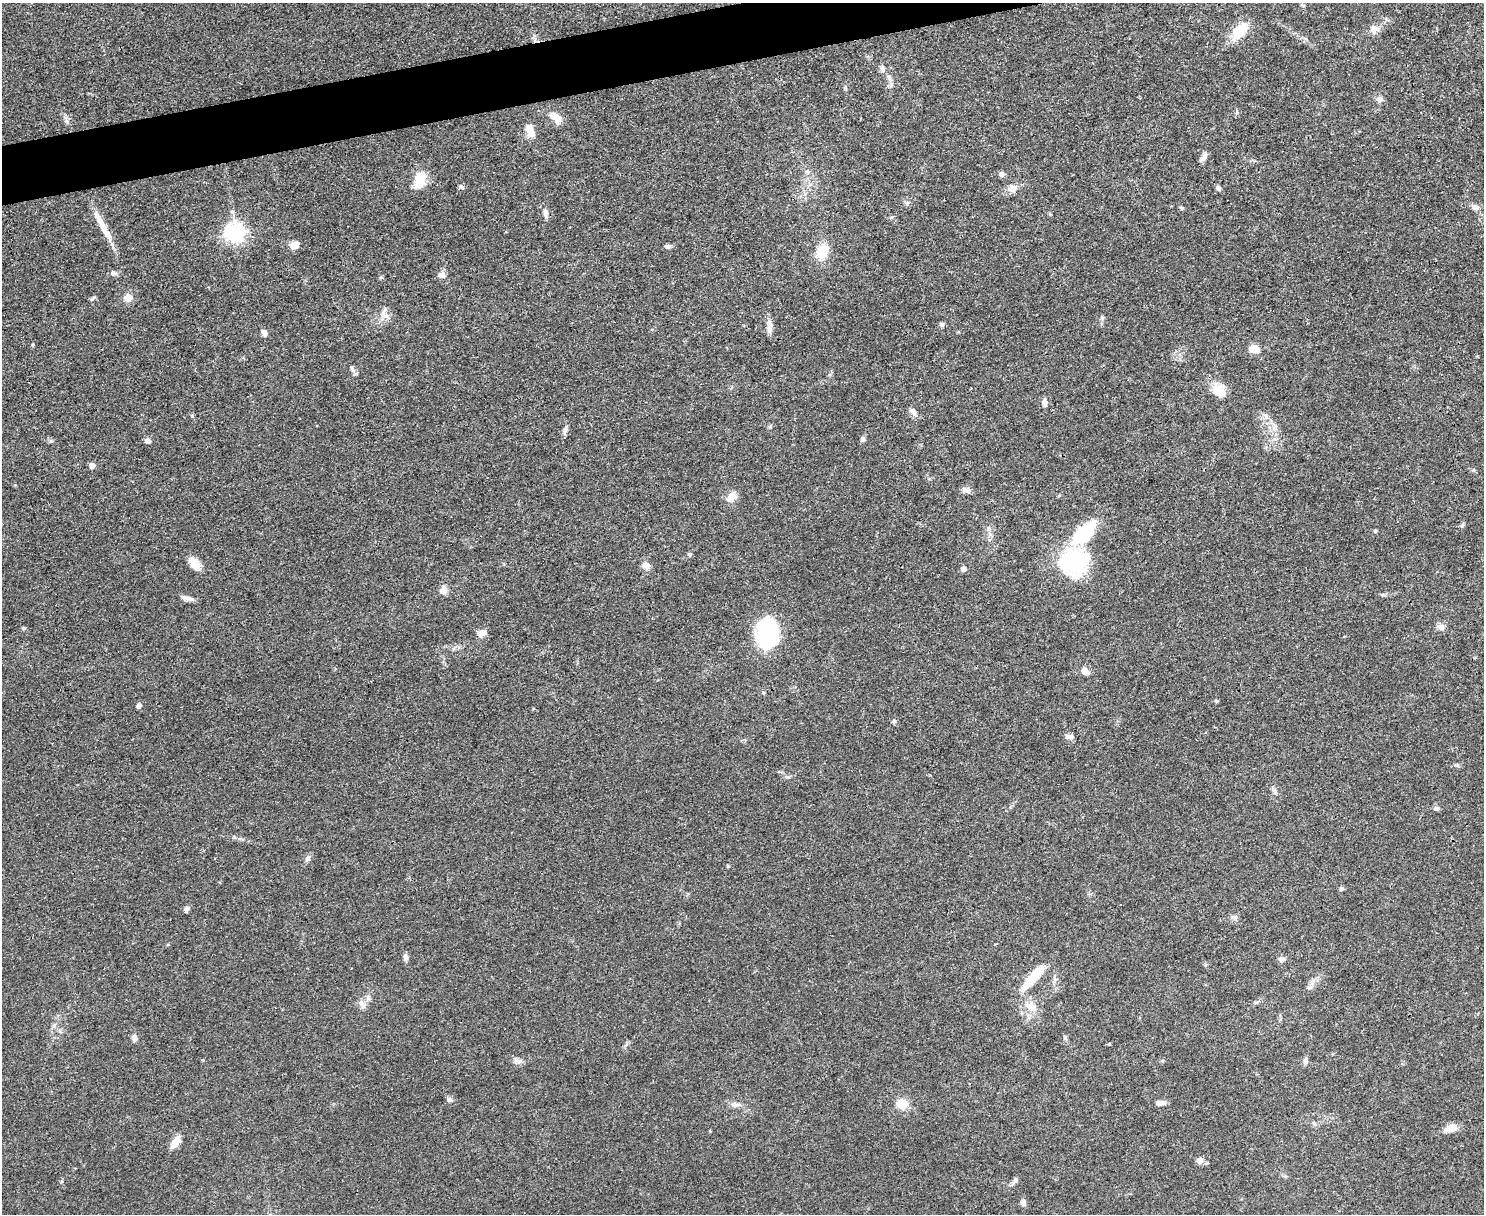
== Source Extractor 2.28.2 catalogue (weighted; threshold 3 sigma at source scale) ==
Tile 8 of 3 x 4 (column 2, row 3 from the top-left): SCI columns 1618-3099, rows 1213-2424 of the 4832 x 4849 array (HDU 1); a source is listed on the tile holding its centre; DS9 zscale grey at full resolution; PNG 1486 x 1216 px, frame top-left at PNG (2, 3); no overlay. Shown black and unused: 3% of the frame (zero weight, under 3 of 4 exposures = <1% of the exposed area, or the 3 px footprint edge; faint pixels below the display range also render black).
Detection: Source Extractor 2.28.2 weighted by HDU 2 'WHT'; one run over the whole footprint, this tile lists its part. Background 0.0514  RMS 0.0049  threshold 0.022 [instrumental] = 3 sigma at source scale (4.5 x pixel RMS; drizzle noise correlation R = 1.50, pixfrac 1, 0.05/0.05 arcsec/px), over >= 5 px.
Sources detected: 91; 2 inside a brighter listed object's ellipse — not listed separately; the other 89 listed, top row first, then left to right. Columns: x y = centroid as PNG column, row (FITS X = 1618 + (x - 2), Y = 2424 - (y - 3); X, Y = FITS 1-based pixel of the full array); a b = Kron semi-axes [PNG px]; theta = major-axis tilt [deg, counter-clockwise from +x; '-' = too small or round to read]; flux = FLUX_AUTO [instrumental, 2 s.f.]
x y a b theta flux
1303 5 7 3 -37 0.61
1374 29 12 9 75 2.8
1240 31 23 12 47 13
882 69 8 6 -68 1.3
889 77 9 6 -49 1.7
1380 99 8 7 - 1.8
555 117 14 8 -37 7.1
530 131 15 8 -64 6.3
1204 157 15 6 55 2.2
1001 174 7 6 - 1.5
420 180 23 13 75 9.2
462 187 7 5 -16 1.1
1012 188 10 9 - 3.6
1218 188 6 5 - 1.5
907 203 8 5 -7 1
1475 207 9 7 -16 2.6
1182 208 6 4 -28 0.73
546 213 12 6 -79 2.2
102 226 46 7 -62 9
235 233 7 7 - 230
295 245 11 8 40 3.6
668 246 7 6 - 1.3
822 251 17 13 56 9.6
113 273 10 6 -13 1.5
442 275 9 8 - 2.5
128 298 10 9 - 3.8
92 299 10 3 40 0.71
384 312 17 5 76 2.5
942 324 6 6 - 1
769 326 20 6 -89 3
264 333 8 6 -69 2.1
33 345 5 3 - 0.52
1254 349 10 7 -13 7.2
352 369 12 4 -65 1.3
1217 389 19 15 15 6.7
1045 402 8 7 - 2
913 412 11 7 -60 2.3
1266 416 11 4 -85 1.5
770 426 5 5 - 0.68
1274 427 12 4 62 1.7
565 429 14 5 73 1.6
863 439 7 5 74 1.2
148 441 5 5 - 3.3
92 465 5 5 - 3.6
966 490 12 6 -18 2.1
731 497 15 11 46 4
1462 525 6 5 - 0.85
1375 531 5 4 - 0.61
689 554 6 5 - 0.8
1073 561 34 32 -24 43
646 565 10 8 -19 2.6
196 566 16 11 -54 5
964 569 5 5 - 2.4
443 590 10 8 77 3.2
190 599 13 6 -13 2.3
1441 627 9 7 -10 2.3
481 633 12 8 29 3
767 634 27 18 80 56
1085 671 8 7 - 3.5
1216 701 5 4 - 0.63
139 705 6 5 - 1.5
894 721 7 5 89 0.93
1070 737 10 6 -13 2.2
1437 808 7 5 -11 1.3
308 858 10 6 53 1.5
1341 888 6 5 - 0.8
187 909 7 6 - 1.5
1235 917 7 4 90 0.98
405 957 8 6 -87 1.7
1281 959 9 6 8 1.6
1032 979 39 10 45 12
1310 987 7 4 -17 0.87
368 998 7 4 -71 1
362 1004 15 7 -61 2.4
1031 1006 17 11 -37 6.2
53 1026 8 5 72 1.2
134 1038 10 6 -86 1.9
1065 1038 6 5 - 0.81
518 1061 12 7 -9 2.1
1305 1061 9 6 86 1.5
449 1100 7 6 - 1.4
1160 1103 13 6 -2 2.2
735 1104 14 6 -2 2.5
901 1104 12 11 - 6.9
1451 1128 16 8 21 5.2
175 1142 12 7 60 6.4
1200 1161 7 7 - 2.7
1015 1181 12 5 63 1.4
1023 1203 8 6 -67 1.7
Unlisted compact peaks at least as high as the median listed source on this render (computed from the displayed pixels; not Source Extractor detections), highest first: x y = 23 628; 51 441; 66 121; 1102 318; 728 866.